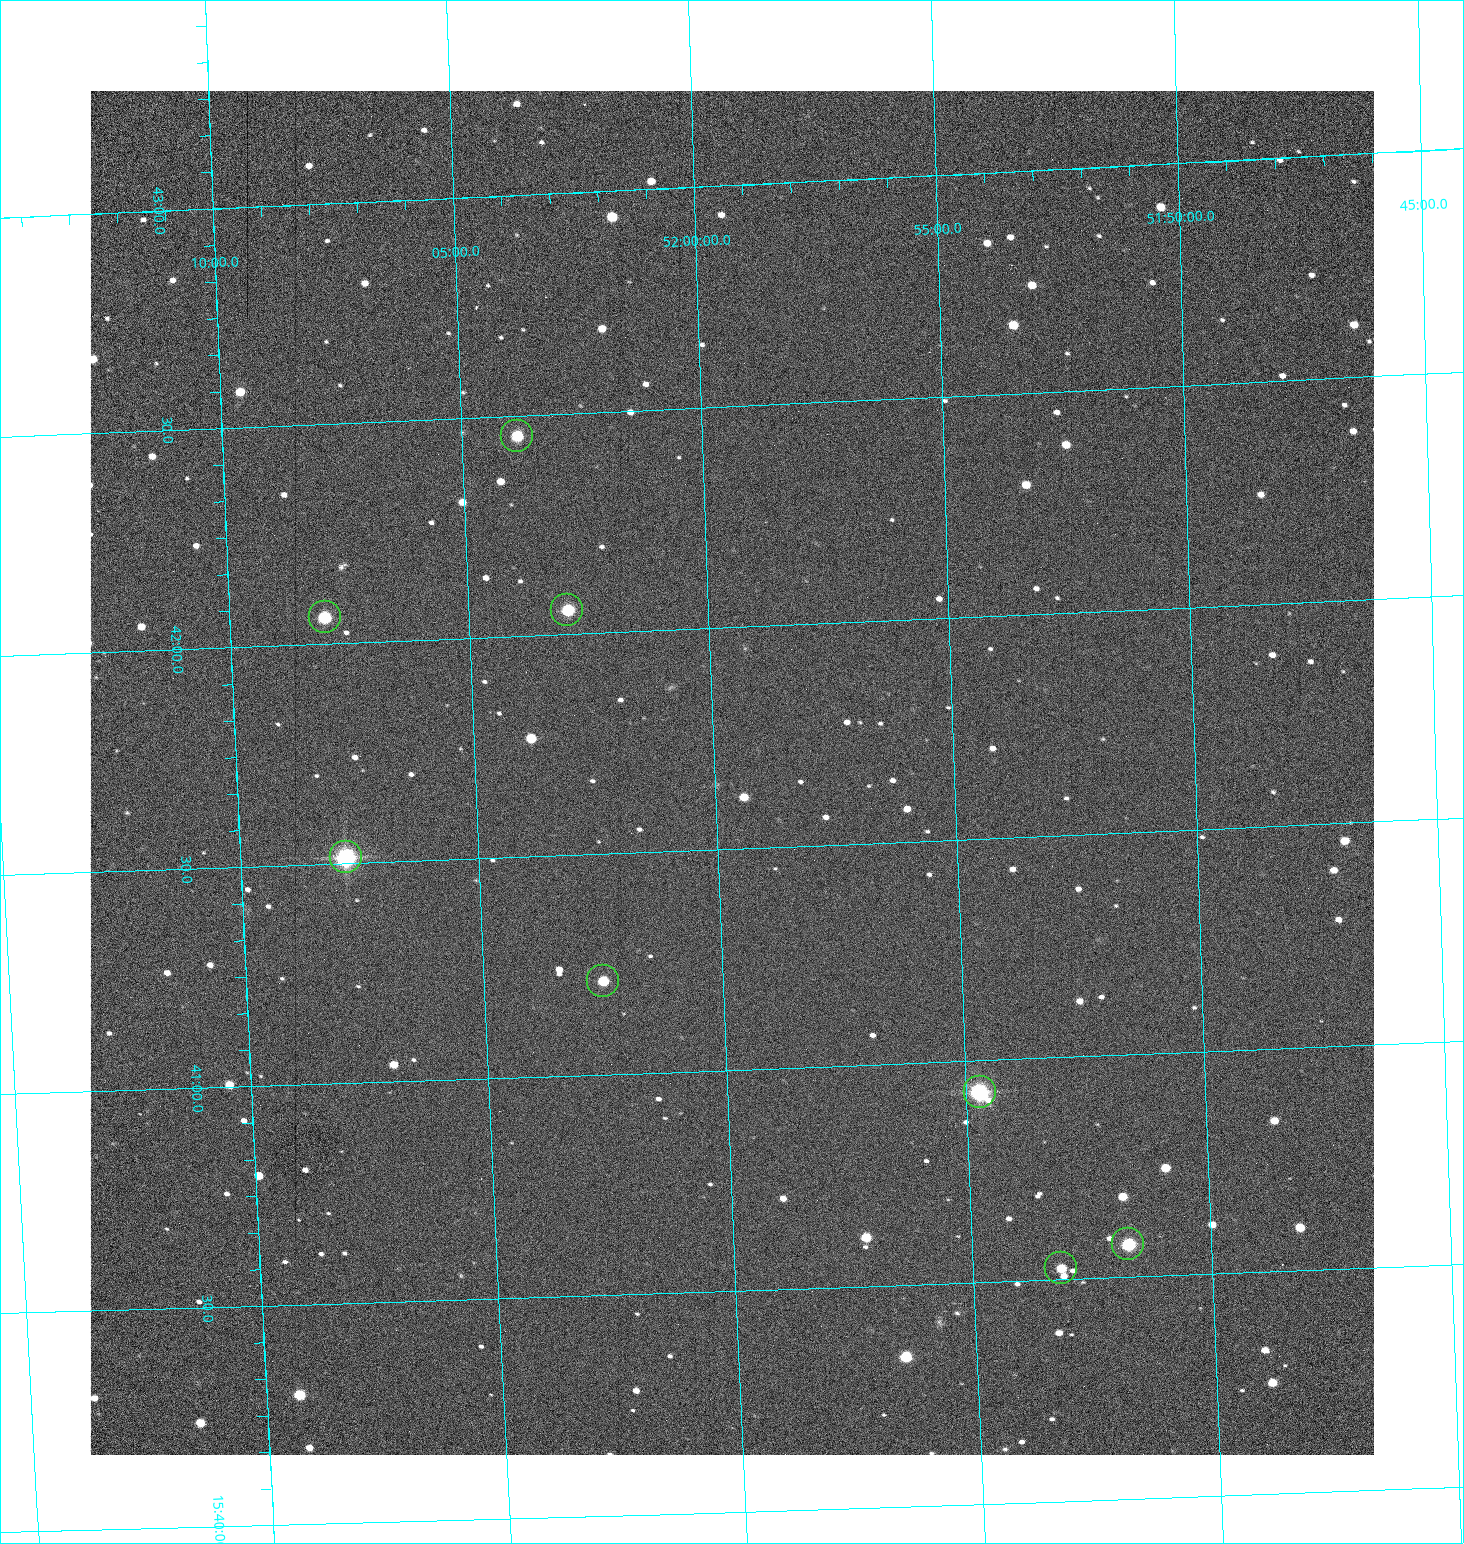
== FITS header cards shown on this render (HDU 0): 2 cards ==
NAXIS1  =                 1284 /fastest changing axis
NAXIS2  =                 1364 /next to fastest changing axis

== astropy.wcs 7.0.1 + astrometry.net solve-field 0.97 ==
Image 1284 x 1364 px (HDU 0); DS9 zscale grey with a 90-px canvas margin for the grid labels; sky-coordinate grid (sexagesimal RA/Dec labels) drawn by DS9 from the SOLVED WCS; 8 Tycho-2 reference stars matched to detected sources circled (green)
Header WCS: RA---TAN/DEC--TAN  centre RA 15:41:40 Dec +52:00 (235.42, +51.99 deg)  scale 1.26 arcsec/px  FOV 26.9' x 28.5'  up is +92 deg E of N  parity flipped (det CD > 0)
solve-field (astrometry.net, Tycho-2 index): VERIFIED the header's WCS against the Tycho-2 star catalogue (8 matches, 0 conflicts) and refined it, rather than solving blind
Solved WCS: RA---TAN-SIP/DEC--TAN-SIP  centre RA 15:41:40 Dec +52:00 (235.42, +51.99 deg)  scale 1.25 arcsec/px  FOV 26.8' x 28.5'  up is +92 deg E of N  parity flipped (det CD > 0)
The solver's refit moves the header's centre by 0.74 arcsec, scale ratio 0.9977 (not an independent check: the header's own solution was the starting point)
Tycho-2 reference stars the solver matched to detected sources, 8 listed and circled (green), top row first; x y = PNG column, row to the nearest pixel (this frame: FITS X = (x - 90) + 1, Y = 1364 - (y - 91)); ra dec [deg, ICRS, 3 dp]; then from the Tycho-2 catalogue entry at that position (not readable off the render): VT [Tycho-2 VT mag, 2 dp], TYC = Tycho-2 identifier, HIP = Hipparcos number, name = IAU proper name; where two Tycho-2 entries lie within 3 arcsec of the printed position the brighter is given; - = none
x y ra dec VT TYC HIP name
517 436 235.614 +52.064 11.61 3489-1132-1 - -
567 610 235.514 +52.049 11.19 3489-1407-1 - -
325 617 235.515 +52.133 11.12 3489-1380-1 - -
346 857 235.378 +52.130 9.31 3489-1322-1 76850 -
603 981 235.303 +52.042 11.52 3489-958-1 - -
980 1092 235.232 +51.912 9.59 3489-824-1 - -
1128 1244 235.143 +51.862 10.97 3489-1016-1 - -
1061 1268 235.131 +51.886 12.29 3489-908-1 - -